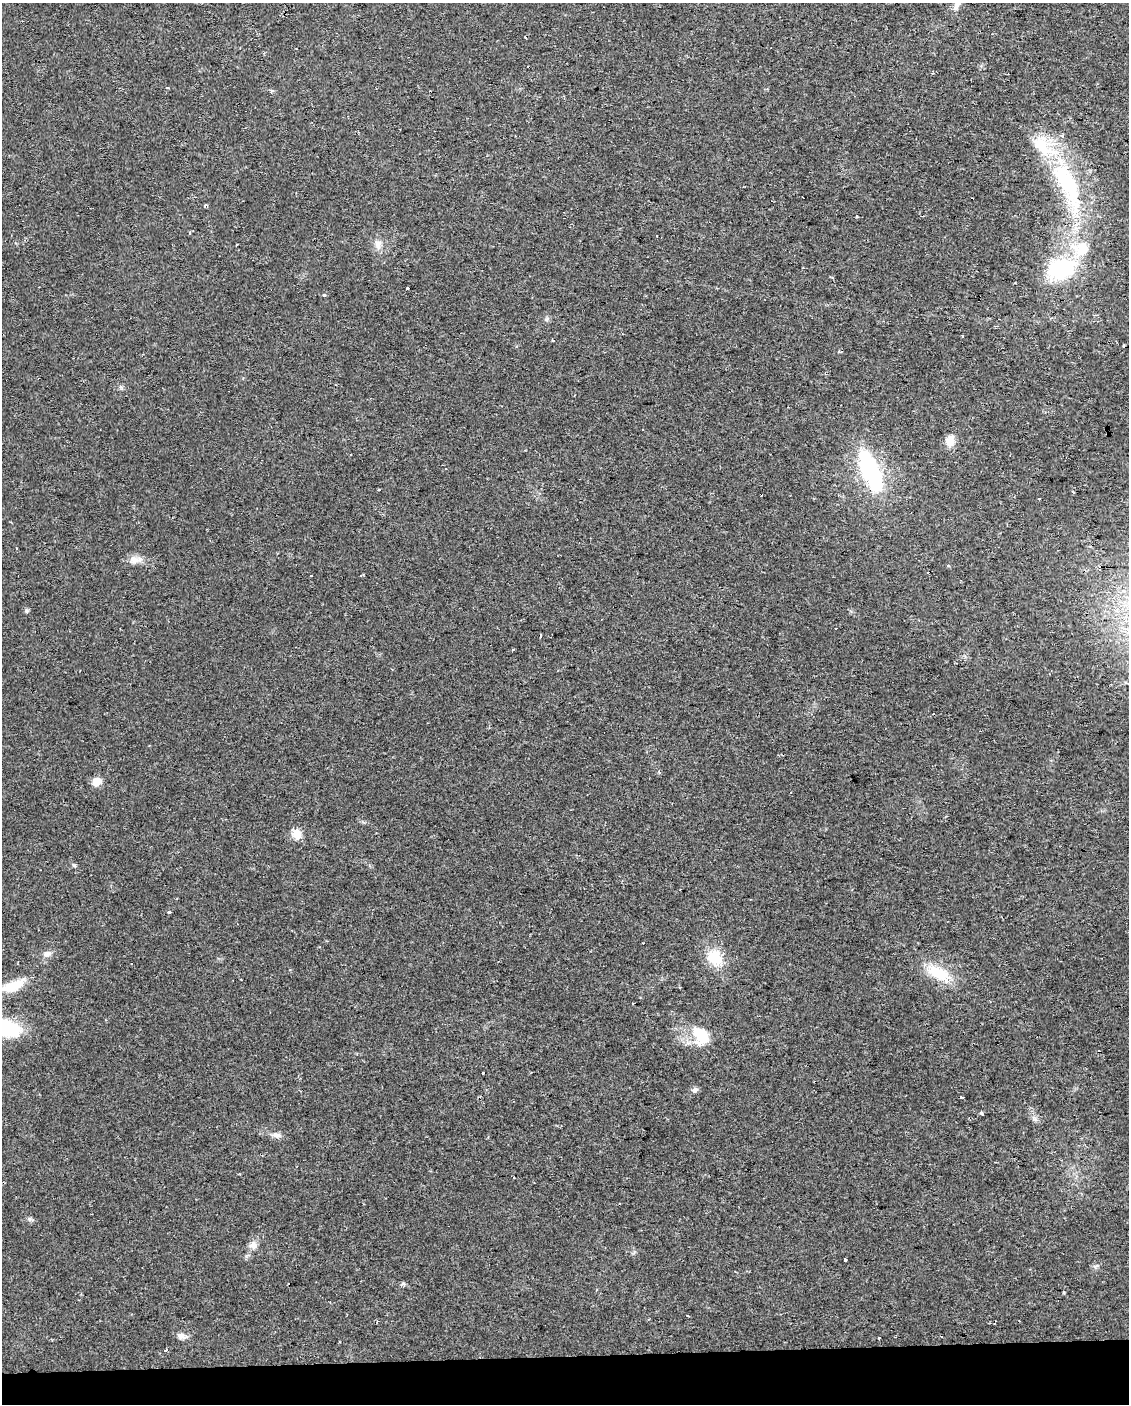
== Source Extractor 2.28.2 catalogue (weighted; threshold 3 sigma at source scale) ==
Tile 10 of 4 x 3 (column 2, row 3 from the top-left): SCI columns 1127-2253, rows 4-1405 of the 4506 x 4253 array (HDU 1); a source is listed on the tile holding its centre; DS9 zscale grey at full resolution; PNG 1131 x 1406 px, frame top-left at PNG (2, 3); no overlay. Shown black and unused: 3% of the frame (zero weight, under 2 of 3 exposures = <1% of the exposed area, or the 3 px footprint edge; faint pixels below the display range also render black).
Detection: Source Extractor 2.28.2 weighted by HDU 2 'WHT'; one run over the whole footprint, this tile lists its part. Background 0.0242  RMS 0.0032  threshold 0.0142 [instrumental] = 3 sigma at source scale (4.5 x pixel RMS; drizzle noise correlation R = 1.50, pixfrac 1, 0.0396/0.0396 arcsec/px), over >= 5 px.
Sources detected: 68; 21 cosmic-ray / hot-pixel residue — not listed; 2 inside a brighter listed object's ellipse — not listed separately; the other 45 listed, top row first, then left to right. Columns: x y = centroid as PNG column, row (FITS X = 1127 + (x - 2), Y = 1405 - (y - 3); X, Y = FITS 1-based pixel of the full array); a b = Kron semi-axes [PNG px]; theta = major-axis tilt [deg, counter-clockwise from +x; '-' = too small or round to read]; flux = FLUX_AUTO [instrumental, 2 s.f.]
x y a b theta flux
957 5 16 7 62 1.7
167 88 4 2 - 0.33
1068 185 85 27 -66 41
803 197 3 2 - 0.48
205 206 4 3 - 1.3
189 232 3 3 - 1.2
378 244 13 10 87 2.3
1061 268 28 20 20 27
407 288 3 3 - 8.3
324 295 3 3 - 1.7
547 319 7 4 71 0.55
553 340 3 3 - 0.32
121 387 6 5 - 0.59
643 430 3 3 - 0.77
950 441 15 11 86 3.1
870 471 49 18 -67 36
379 490 3 2 - 0.68
1073 492 3 3 - 1.2
1039 499 3 3 - 0.96
16 549 3 2 - 0.35
134 560 17 10 4 2.6
361 575 3 3 - 0.41
311 576 3 2 - 0.87
27 611 5 5 - 0.6
96 782 8 7 - 4.6
297 834 14 12 -78 2.8
74 865 6 4 -30 0.47
169 912 4 3 - 2
47 954 10 7 25 1.4
715 958 22 18 -48 8.4
939 973 38 16 -26 9.7
13 986 30 11 23 7.4
701 1035 26 16 -48 9
483 1073 3 2 - 1.9
695 1090 8 6 43 0.83
981 1113 3 3 - 0.85
276 1135 13 6 -9 1.5
514 1178 2 2 - 0.32
253 1245 11 10 - 2
845 1260 4 3 - 0.99
403 1284 7 4 0 0.56
1064 1292 4 3 - 0.37
181 1336 11 8 -7 1.8
879 1338 3 3 - 1.7
166 1350 3 3 - 1.6
Isophote crosses this tile's border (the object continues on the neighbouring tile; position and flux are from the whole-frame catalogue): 1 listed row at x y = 957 5
Unlisted compact peaks at least as high as the median listed source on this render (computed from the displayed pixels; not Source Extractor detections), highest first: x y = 29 1219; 961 1097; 1034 1119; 1095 1266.